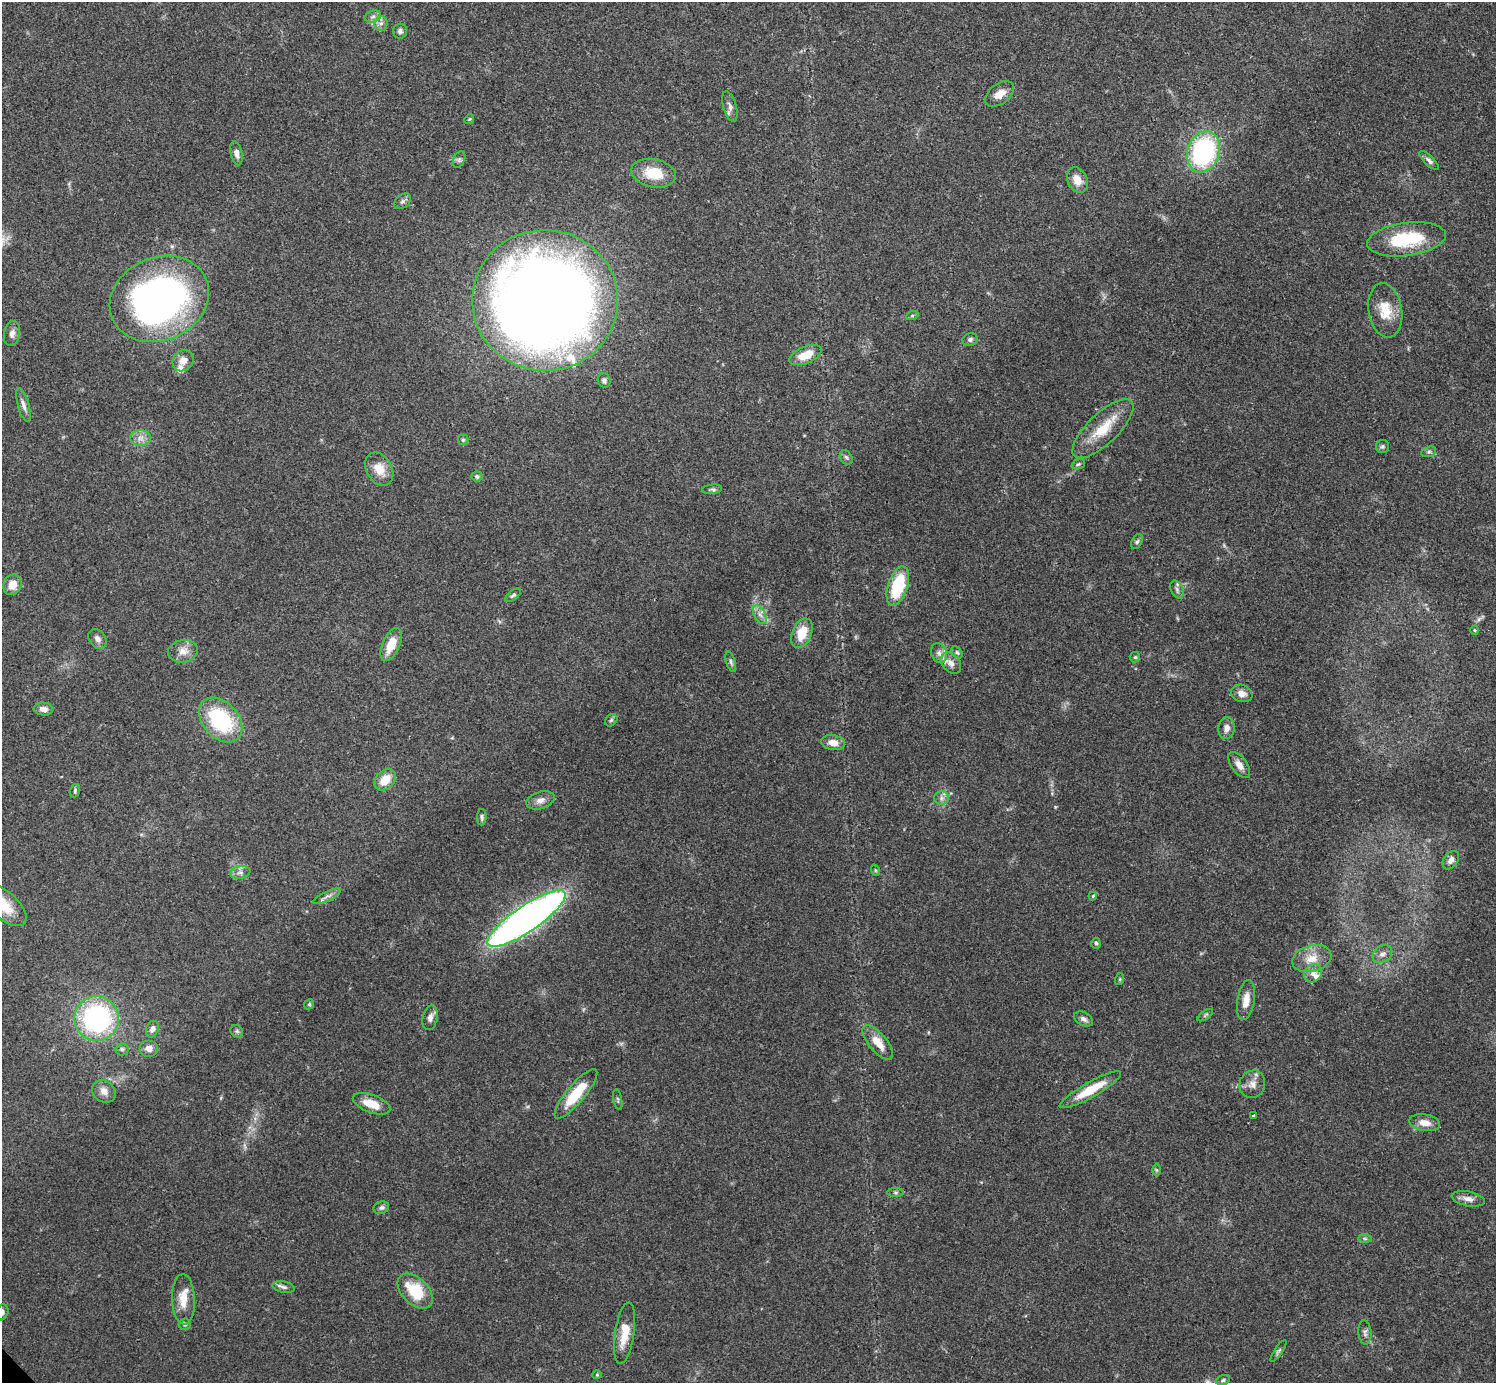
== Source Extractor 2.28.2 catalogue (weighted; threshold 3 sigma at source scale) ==
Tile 10 of 4 x 4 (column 2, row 3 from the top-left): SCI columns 1497-2990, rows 1538-2918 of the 5980 x 5979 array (HDU 1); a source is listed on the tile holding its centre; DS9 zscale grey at full resolution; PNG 1498 x 1385 px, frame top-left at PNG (2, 2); each listed source drawn as its Kron ellipse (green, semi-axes under 4 px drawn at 4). Shown black and unused: <1% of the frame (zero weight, under 3 of 4 exposures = <1% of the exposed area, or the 3 px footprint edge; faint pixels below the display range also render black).
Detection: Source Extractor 2.28.2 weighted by HDU 2 'WHT'; one run over the whole footprint, this tile lists its part. Background 0.0612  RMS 0.0056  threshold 0.0251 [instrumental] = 3 sigma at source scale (4.5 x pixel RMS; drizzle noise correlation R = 1.50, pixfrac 1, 0.05/0.05 arcsec/px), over >= 5 px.
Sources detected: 111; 3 inside a brighter listed object's ellipse — not listed separately; the other 108 listed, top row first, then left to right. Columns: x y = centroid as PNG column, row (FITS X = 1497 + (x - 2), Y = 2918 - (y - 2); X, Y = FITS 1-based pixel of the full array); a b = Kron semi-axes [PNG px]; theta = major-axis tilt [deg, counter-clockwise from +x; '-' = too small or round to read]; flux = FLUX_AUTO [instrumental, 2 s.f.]
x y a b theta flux
373 16 8 5 16 1.8
381 23 7 6 - 1.9
400 31 7 7 - 1.6
1000 94 16 10 37 5.8
730 106 15 6 -74 2.7
469 119 5 4 - 0.65
1204 152 21 16 72 83
237 153 12 5 -77 2.8
459 159 8 5 64 1.4
1429 160 13 5 -44 1.8
653 173 22 14 -12 18
1077 180 13 9 -62 6.8
402 201 9 6 39 1.6
1407 239 39 16 7 33
159 299 51 41 24 230
545 300 73 70 0 1000
1385 310 27 16 -81 13
912 316 6 4 19 0.84
12 334 13 8 78 2.8
970 339 7 6 - 1.4
806 355 17 8 23 10
183 360 11 9 49 4.3
604 380 7 6 - 1.7
23 405 17 5 -75 2.9
1103 429 39 15 44 18
140 438 10 7 0 3.4
463 440 5 5 - 0.8
1382 446 6 6 - 1.2
1429 452 8 5 19 1.2
846 457 8 6 -55 1.3
1078 464 7 5 21 0.99
379 469 18 12 -60 9
477 476 5 5 - 1.3
712 489 10 5 6 1.3
1137 542 8 5 62 1.3
12 585 10 9 - 5.8
898 586 20 10 72 30
1177 589 9 6 -64 1.8
513 595 9 4 39 1.1
760 615 10 5 -63 2.7
1475 630 4 4 - 0.6
802 633 15 9 67 11
97 639 11 8 -54 2.6
391 645 17 8 66 11
183 651 15 11 12 5.3
957 652 7 4 -49 0.97
939 653 10 7 -72 2.9
1135 657 5 5 - 0.77
731 662 11 4 -72 1.4
951 663 12 8 -49 4.2
1242 693 11 8 -20 4
43 709 9 6 -5 3.6
221 720 25 17 -47 48
611 720 7 5 45 1
1226 728 11 8 78 3.1
833 743 12 7 -8 5.3
1239 765 15 8 -54 4.6
385 780 12 9 43 9.1
75 791 7 5 73 0.97
941 798 7 6 - 2
540 800 15 8 17 3.8
482 817 8 5 87 1.2
1451 860 10 7 54 2.8
875 870 6 3 -71 0.64
240 872 10 6 9 2.4
327 896 15 5 25 2.2
1093 896 4 4 - 0.68
3 905 28 13 -41 15
526 919 46 13 34 340
1096 943 5 4 - 0.97
1382 954 11 8 36 3
1312 958 20 13 15 9.2
1313 973 9 8 - 3.2
1120 979 6 4 72 0.6
1246 1000 20 8 81 6.5
309 1004 5 4 - 0.8
1205 1015 9 3 34 0.82
430 1018 12 7 78 3
97 1019 22 22 - 92
1084 1019 10 6 -29 2.2
152 1029 8 6 67 2.5
237 1031 7 5 -45 1.1
878 1043 21 9 -50 9.1
149 1048 9 8 - 3.6
122 1049 6 6 - 1.5
1252 1084 14 12 65 4.8
1090 1090 35 7 29 16
104 1091 13 10 -39 4.2
576 1094 31 9 50 19
618 1100 10 3 -80 0.89
371 1104 20 9 -20 9.2
1254 1116 3 3 - 4
1424 1123 15 8 -9 5.6
1156 1170 6 4 -89 0.76
896 1193 8 4 0 0.95
1468 1199 17 7 -11 3.7
381 1208 8 6 22 1.5
1365 1238 6 4 -2 1
284 1287 11 5 -10 1.9
415 1291 21 13 -44 21
183 1299 25 11 -88 9.4
2 1312 8 6 70 1.8
185 1324 6 6 - 1.2
1365 1332 12 6 -86 2.1
625 1333 31 9 81 12
1278 1351 13 4 56 1.2
597 1375 4 4 - 0.57
1223 1380 7 4 22 1
Isophote crosses this tile's border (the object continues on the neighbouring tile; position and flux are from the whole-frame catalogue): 2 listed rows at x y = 3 905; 2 1312